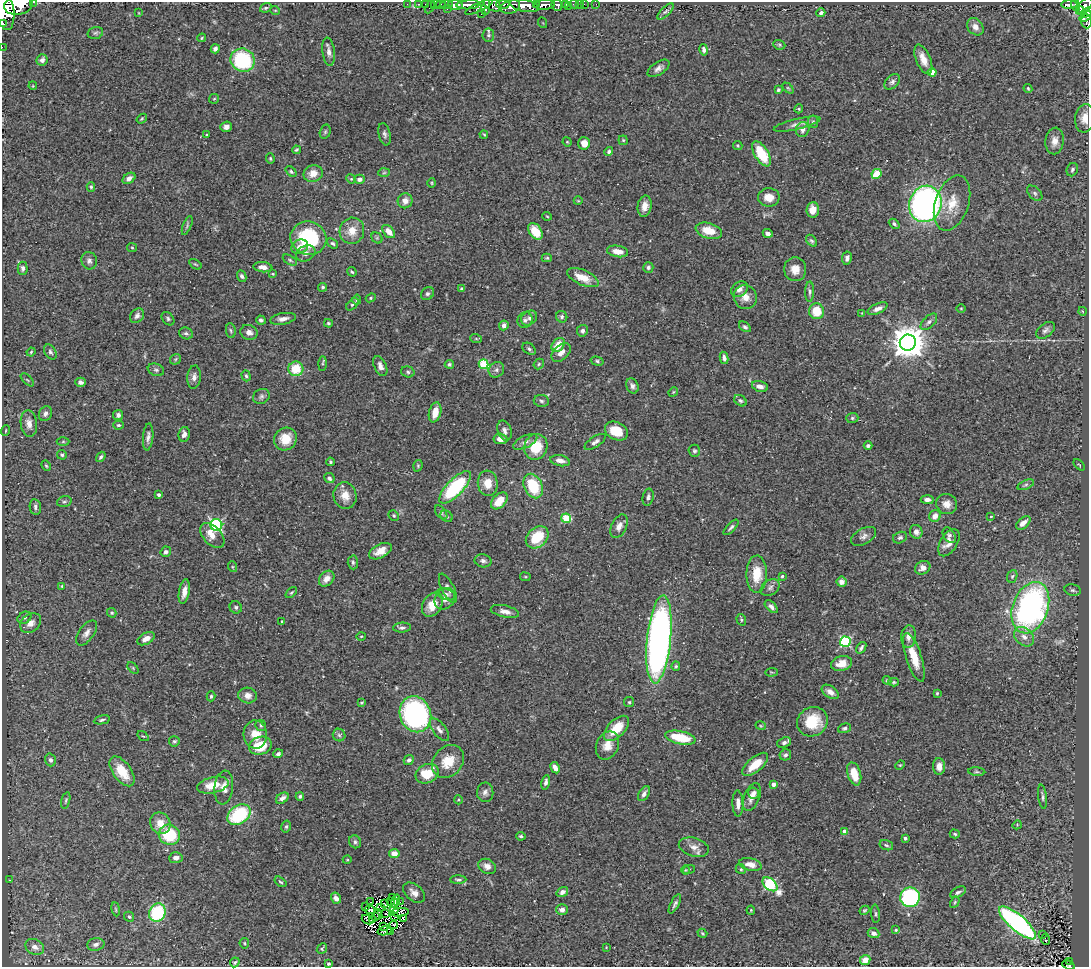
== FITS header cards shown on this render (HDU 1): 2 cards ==
NAXIS1  =                 1087
NAXIS2  =                  965

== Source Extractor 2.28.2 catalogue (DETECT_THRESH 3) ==
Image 1087 x 965 px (HDU 1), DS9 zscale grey, 1 PNG px = 1 image px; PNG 1091 x 969 px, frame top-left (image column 1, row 965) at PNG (2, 2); each listed source drawn as its Kron ellipse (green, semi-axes under 4 px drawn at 4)
Background 0.554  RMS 0.037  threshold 0.112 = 3 sigma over >= 5 px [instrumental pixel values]
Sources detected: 422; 6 with non-positive FLUX_AUTO (blend fragments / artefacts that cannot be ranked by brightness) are neither listed nor drawn; the other 416 listed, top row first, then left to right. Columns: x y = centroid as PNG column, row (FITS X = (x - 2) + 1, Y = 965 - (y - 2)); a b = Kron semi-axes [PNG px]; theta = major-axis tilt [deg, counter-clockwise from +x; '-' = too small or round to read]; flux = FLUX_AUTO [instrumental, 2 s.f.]
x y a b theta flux
34 2 3 2 - 42
407 4 2 2 - 8.6
418 4 3 2 - 15
425 4 2 2 - 8.6
436 4 5 3 - 19
447 4 6 3 0 84
503 4 6 4 -2 400
536 4 4 3 - 440
565 4 3 3 - 64
574 4 5 2 - 15
579 4 3 2 - 6.8
584 4 2 2 - 8
596 4 2 2 - 7.2
18 5 14 10 9 3700
441 5 5 3 - 32
455 5 8 4 -1 1500
468 5 12 4 4 1100
492 5 9 5 -28 490
524 5 15 6 -12 2800
545 5 10 5 3 1300
557 5 6 5 - 430
1069 5 8 3 1 200
1076 5 6 3 -70 190
510 6 10 6 17 1500
569 6 3 2 - 12
1085 6 10 6 48 500
430 7 7 3 63 70
479 7 15 4 25 600
486 7 7 3 80 430
266 8 6 4 20 3.6
447 9 3 2 - 20
275 10 5 3 - 2
5 11 19 9 -83 5400
665 11 10 4 44 6.1
1080 11 4 2 - 87
1087 12 7 4 31 240
139 13 4 2 - 1.7
821 13 4 3 - 5.5
481 14 2 2 - 73
1086 16 6 3 38 200
1086 21 7 5 -88 170
2 23 2 2 - 10000
543 23 5 3 - 1.9
975 27 9 7 -51 15
95 33 8 5 15 5.7
488 35 7 6 - 5.3
202 38 4 3 - 3
779 45 6 4 -21 3.9
2 47 2 2 - 4.5
215 49 4 4 - 9.1
704 50 6 4 -78 7
329 52 14 6 -83 14
923 59 16 7 -68 26
42 60 6 5 - 8.3
243 60 12 11 - 200
658 68 12 6 34 11
932 72 4 4 - 39
892 82 9 6 45 8.4
33 86 4 3 - 1.9
788 88 6 4 -44 3.4
1028 88 4 3 - 3
778 90 3 3 - 4.9
214 99 5 4 - 3
799 109 4 4 - 3
1085 118 14 10 82 25
142 119 5 4 - 3
813 122 6 5 - 4.8
797 124 24 5 13 14
226 127 6 5 - 9.1
802 130 7 6 - 11
325 132 7 5 74 4.7
385 134 11 6 -78 8.1
484 134 4 3 - 2.4
207 135 4 3 - 2.3
623 140 5 4 - 2.9
1055 141 13 9 81 21
567 142 4 4 - 2.2
584 143 6 6 - 21
738 145 5 4 - 3.3
296 150 4 3 - 3.9
609 152 4 4 - 6.5
761 154 14 6 -59 92
270 158 5 4 - 3.1
1072 170 7 5 66 5.2
291 171 6 4 -39 3.9
313 173 9 8 - 29
384 173 6 4 2 3.5
877 174 5 4 - 71
129 178 7 5 34 11
351 179 5 4 - 3.2
360 179 5 4 - 11
432 183 5 3 - 2.6
91 187 5 4 - 3.2
1035 193 9 5 -46 6.7
769 197 11 9 1 29
405 201 7 7 - 19
578 201 4 4 - 2.2
952 203 28 16 71 61
925 204 18 16 71 940
645 206 11 7 80 21
813 210 8 6 86 22
547 216 5 3 - 2.2
894 224 6 4 -40 4.9
187 225 10 3 68 4.7
352 231 13 12 - 35
535 231 9 6 -55 55
709 231 13 7 -16 45
389 232 8 5 -47 25
768 233 5 3 - 10
308 238 18 16 -19 200
377 238 6 5 - 4.4
811 241 7 4 -49 5
333 243 6 4 -38 4.7
300 247 9 7 27 18
132 248 5 4 - 2.8
618 251 11 5 -9 27
306 253 10 7 30 12
547 258 5 4 - 3.4
847 258 7 5 81 8.1
290 260 8 4 -31 4.5
89 261 9 7 -71 9.5
195 264 7 3 -34 3
263 267 9 5 -6 16
648 267 5 5 - 5.3
23 268 7 5 -89 7.1
795 269 12 11 - 28
352 272 5 3 - 3.3
273 274 4 3 - 2.1
242 276 6 4 -65 6.6
583 278 17 7 -24 41
323 287 4 4 - 4
462 289 4 3 - 4.5
739 289 9 7 38 13
810 292 10 4 89 6
427 294 7 6 - 7.1
745 297 12 11 - 23
371 298 5 4 - 3.1
357 300 5 4 - 3.7
352 304 7 4 44 4.5
961 308 5 3 - 2.3
878 309 10 5 24 12
817 311 8 7 - 57
1082 311 4 3 - 2.1
862 313 4 4 - 2
137 316 8 6 49 10
562 317 6 5 - 5.3
529 318 8 6 36 9.1
168 319 7 5 -50 5.4
283 319 13 5 10 13
261 320 5 4 - 6.1
525 320 8 7 - 9
929 322 10 5 45 8
328 323 4 4 - 3.5
504 325 5 4 - 12
745 327 7 4 -37 5.4
1046 330 11 6 37 8.6
231 331 7 4 -82 4.3
582 331 6 5 - 8
249 332 9 7 -21 14
186 333 7 5 -19 5.5
476 339 6 3 -19 2.7
908 343 8 8 - 5300
558 345 8 5 50 38
529 349 7 5 -36 5.7
31 352 4 3 - 2.5
50 352 8 5 -58 6.2
561 353 11 7 42 17
724 358 6 4 -80 8.5
175 359 5 5 - 3.8
597 361 6 4 -16 4.7
322 364 7 4 88 3.7
449 364 4 4 - 4.1
483 364 5 5 - 130
539 364 6 4 48 3.5
380 366 10 6 -65 12
296 369 7 7 - 60
156 370 8 6 -19 6.1
496 370 8 7 - 8.6
408 372 7 5 -17 4.8
246 376 5 4 - 3.9
194 377 11 7 84 12
27 380 8 3 -45 3
80 382 5 4 - 9.8
632 386 8 6 -67 8.8
760 386 8 5 -16 13
673 392 5 4 - 2.6
261 396 9 7 29 7.8
541 401 8 6 -6 5.6
740 401 7 5 -37 4.8
435 412 10 6 77 36
45 414 8 6 63 11
118 415 5 5 - 8
852 418 6 5 - 4.1
29 424 13 8 -83 19
118 425 5 4 - 4.3
6 431 5 2 - 1.9
505 431 10 7 -74 11
616 431 12 9 -26 63
184 434 7 5 79 13
148 437 13 5 85 9.8
285 439 12 11 - 44
500 439 7 5 -5 17
63 442 6 4 1 3.4
525 442 13 6 25 11
595 442 12 5 34 10
868 445 4 3 - 5.9
536 447 13 11 72 64
694 451 6 5 - 4.8
62 455 5 5 - 4.4
101 457 6 3 52 5.2
560 461 10 5 -12 16
330 462 4 4 - 3.8
1079 465 7 2 -44 1.9
46 466 5 3 - 3
418 466 6 4 72 3.3
329 478 5 5 - 7.7
488 483 13 10 -83 34
1026 485 9 4 21 5.6
533 486 13 9 -65 100
455 487 21 8 46 220
159 495 4 3 - 6.1
345 496 13 11 -77 31
648 497 9 5 79 6.9
927 500 6 4 -4 11
499 501 10 6 46 44
64 502 7 5 15 5.7
947 504 10 10 - 20
35 507 8 5 -80 8.4
441 513 8 5 -53 5.2
394 515 6 4 -46 3.6
446 516 7 5 -35 4.8
935 516 6 5 - 17
991 516 3 2 - 1.8
566 518 5 4 - 90
1023 523 8 5 42 20
216 525 6 6 - 420
619 526 12 7 64 17
731 527 10 3 45 5.9
916 532 7 6 - 11
212 535 15 9 -47 26
949 535 8 5 -57 6.5
864 536 13 7 29 12
537 537 13 9 43 80
900 538 7 5 21 6.3
949 543 15 8 58 19
380 551 12 7 27 24
166 552 5 5 - 9
483 561 8 6 -12 8.3
353 562 7 5 -87 5.3
233 567 5 3 - 2.6
923 568 8 6 29 14
757 574 18 10 -90 60
782 576 3 3 - 3.1
1012 576 6 5 - 4.7
525 577 5 3 - 2.4
327 579 9 6 47 19
841 582 5 5 - 15
62 586 4 3 - 2.4
448 588 16 6 -63 12
770 588 10 7 34 10
1073 590 8 5 -10 6.3
184 592 12 5 79 18
291 592 6 3 41 3.1
446 594 10 5 -17 8.6
445 599 11 9 53 17
432 605 13 9 57 38
236 607 6 6 - 5.5
771 607 8 4 -44 9
1030 608 26 17 70 770
505 611 14 6 -14 15
112 613 5 4 - 3.8
24 618 7 5 30 5.3
741 620 6 4 -71 3.5
282 622 3 3 - 2.9
31 623 11 8 39 18
402 628 9 5 4 6.6
87 633 14 7 54 15
361 636 5 3 - 2.1
908 637 11 7 84 16
1024 637 11 8 -41 18
146 639 9 5 27 18
659 639 44 12 84 1300
845 642 5 5 - 290
861 648 6 3 54 6
914 657 25 7 -72 51
842 663 11 7 14 34
676 666 5 4 - 3.5
133 668 7 4 -46 3.9
771 672 6 2 5 2.1
887 680 4 4 - 2.9
894 682 5 4 - 3.3
830 692 9 5 -34 15
937 693 4 3 - 3
248 695 9 8 - 19
211 696 5 4 - 4.1
629 702 5 5 - 3.4
362 703 4 3 - 3.4
415 714 18 15 -69 570
102 720 8 4 11 5.2
812 722 16 14 33 84
261 725 5 5 - 4.9
761 726 5 3 - 2.6
616 728 16 8 45 56
844 728 7 4 16 4.9
439 730 13 6 -53 12
255 735 14 11 -87 33
339 735 6 6 - 5.8
143 736 6 3 -34 2.5
680 738 15 6 -12 89
174 741 5 5 - 4.4
784 742 7 5 21 8.5
607 745 14 11 65 30
260 746 11 9 17 63
278 754 5 4 - 5.9
785 755 6 5 - 6.2
50 760 6 5 - 7.6
409 760 5 4 - 7.9
448 761 18 14 49 55
755 764 16 7 40 47
900 765 5 3 - 2.3
939 766 8 6 -88 16
555 768 6 4 -60 16
122 771 17 9 -54 58
977 772 8 3 -4 3.7
427 774 12 9 27 70
854 774 12 6 -74 39
546 782 7 4 78 8.1
773 784 4 4 - 12
213 785 16 8 13 49
224 788 17 9 83 23
485 792 10 8 88 11
754 793 6 5 - 8.7
644 794 8 5 58 9.4
300 796 4 4 - 4.9
752 797 15 7 68 17
1043 797 12 3 -82 6.2
282 798 7 5 37 11
66 800 9 4 76 4.1
458 800 4 4 - 3
738 804 13 5 -88 18
239 815 13 9 35 170
160 823 11 10 - 35
1017 825 5 3 - 2.4
286 827 6 4 75 4.2
845 832 4 4 - 31
955 834 5 4 - 3
169 835 11 10 - 130
521 836 5 4 - 4.2
905 838 3 3 - 4.7
355 842 7 5 -60 5.5
886 845 7 5 -18 4.4
694 847 15 9 -16 20
394 853 5 4 - 18
176 858 7 5 5 12
347 860 4 3 - 2
750 864 11 6 -13 21
487 866 9 7 -31 14
689 869 6 3 19 2.3
741 869 5 4 - 3.7
685 870 4 3 - 2.1
10 880 2 2 - 1.4
458 880 8 4 0 4.6
280 882 7 4 -36 3.4
770 884 8 5 -41 280
562 892 6 4 35 10
958 892 8 5 29 5.8
414 893 12 8 -39 15
910 897 10 9 - 370
336 898 6 5 - 11
393 898 3 2 - 12
396 901 7 4 71 8.4
370 902 3 2 - 3.7
390 902 4 2 - 3.9
400 902 2 2 - 1.7
955 902 6 4 61 3.4
385 904 3 2 - 1.5
675 904 10 4 63 7.1
365 907 3 2 - 3.5
380 908 3 2 - 2.4
116 909 7 3 -81 3.1
394 909 5 4 - 4.3
370 910 5 2 - 2.4
562 910 6 5 - 11
751 910 4 3 - 2.4
865 910 5 4 - 3.4
400 912 9 4 5 0.45
157 913 9 8 - 150
378 914 5 2 - 1.4
386 914 3 2 - 2
876 914 9 4 -86 4.4
376 916 4 2 - 1.9
129 917 5 4 - 4.7
395 917 4 2 - 3.9
404 919 3 2 - 1.7
367 920 6 2 -27 4.9
373 920 3 2 - 1
1017 923 23 8 -41 760
394 925 4 3 - 4.7
384 926 3 2 - 5.2
896 930 4 4 - 3.3
385 931 7 4 12 2.1
390 932 3 2 - 2.9
702 933 5 4 - 3.7
874 933 6 5 - 10
1042 934 3 3 - 27
1046 939 5 4 - 43
244 943 5 4 - 3.6
96 944 9 6 11 8.4
35 947 10 7 -28 16
606 947 3 3 - 1.8
322 949 6 4 48 4
865 960 5 5 - 28
1069 961 3 2 - 16
235 962 5 4 - 4.3
329 964 4 4 - 3.3
1068 965 6 3 -22 33
At the frame edge (FLAGS 8, measured only in part): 8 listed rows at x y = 34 2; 18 5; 5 11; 1087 12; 2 23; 2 47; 1085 118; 1068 965
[6 non-positive-flux detections neither listed nor drawn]